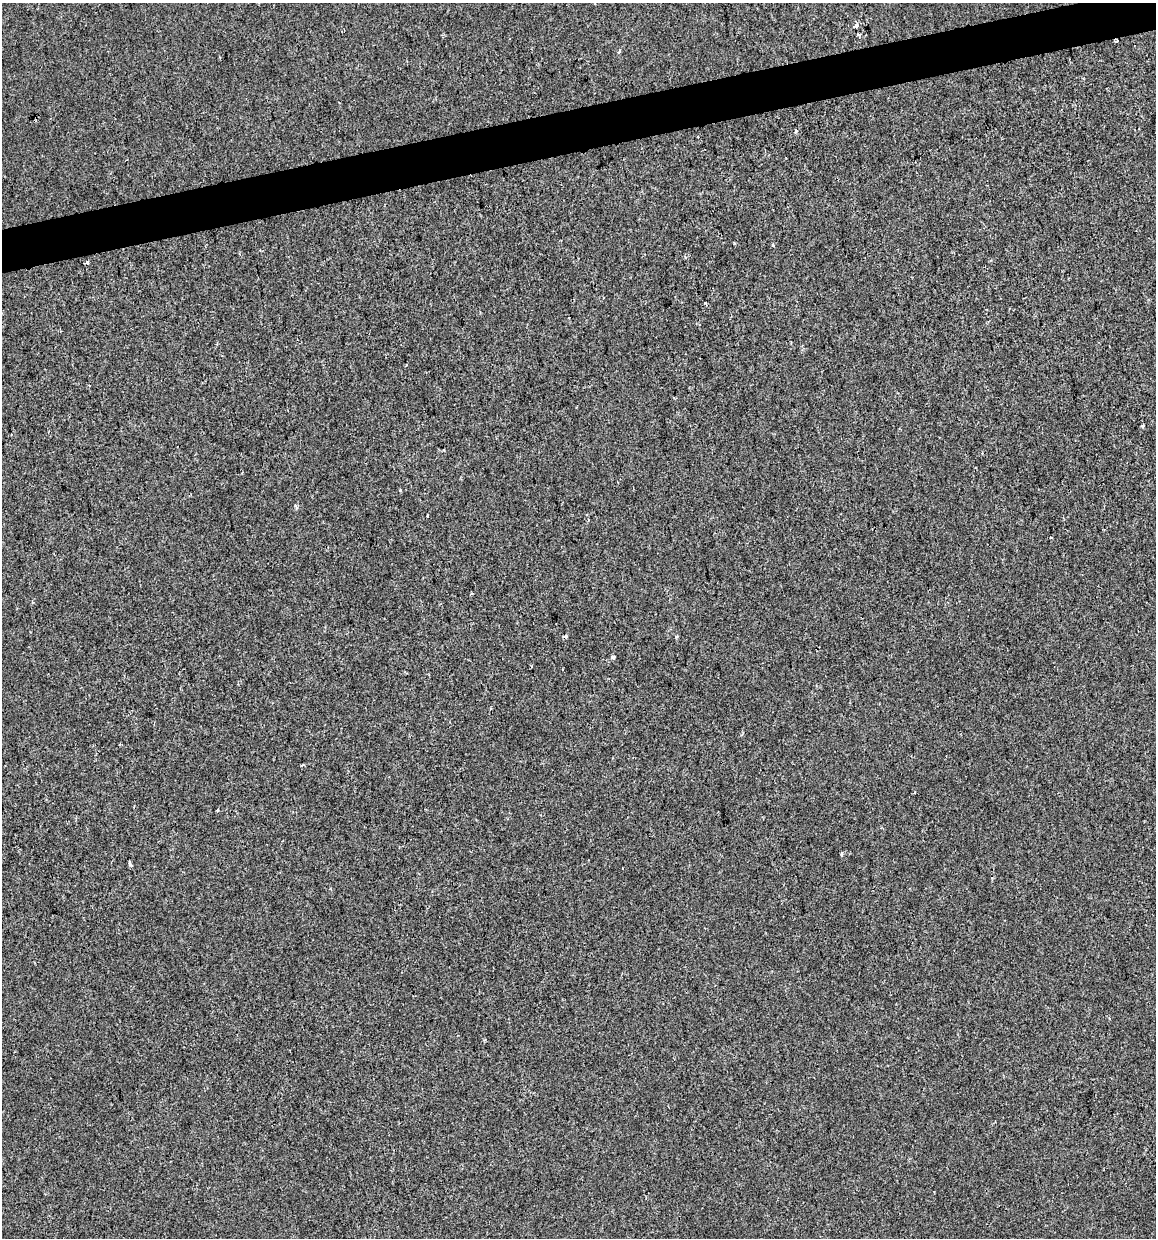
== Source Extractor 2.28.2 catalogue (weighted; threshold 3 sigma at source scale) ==
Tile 10 of 4 x 4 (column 2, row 3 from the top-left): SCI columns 1186-2339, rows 1237-2472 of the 4724 x 4944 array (HDU 1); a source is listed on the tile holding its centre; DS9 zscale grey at full resolution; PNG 1158 x 1240 px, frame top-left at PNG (2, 3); no overlay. Shown black and unused: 3% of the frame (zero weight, under 2 of 3 exposures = <1% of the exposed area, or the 3 px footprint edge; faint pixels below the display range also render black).
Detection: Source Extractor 2.28.2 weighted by HDU 2 'WHT'; one run over the whole footprint, this tile lists its part. Background -8.66e-04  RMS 0.0043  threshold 0.0192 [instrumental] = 3 sigma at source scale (4.5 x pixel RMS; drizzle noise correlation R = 1.50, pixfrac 1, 0.0396/0.0396 arcsec/px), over >= 5 px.
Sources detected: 20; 1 cosmic-ray / hot-pixel residue — not listed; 1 inside a brighter listed object's ellipse — not listed separately; the other 18 listed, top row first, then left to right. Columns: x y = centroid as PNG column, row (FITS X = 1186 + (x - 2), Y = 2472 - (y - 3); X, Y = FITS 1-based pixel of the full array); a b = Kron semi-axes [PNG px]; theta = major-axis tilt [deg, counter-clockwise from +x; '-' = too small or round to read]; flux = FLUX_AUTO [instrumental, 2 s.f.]
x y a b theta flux
856 25 4 3 - 3.7
1117 41 3 3 - 1.6
619 50 3 3 - 1.3
796 130 4 3 - 0.76
735 244 4 3 - 0.47
773 245 5 3 - 0.44
87 262 5 4 - 0.97
406 366 4 2 - 0.32
1143 426 3 3 - 0.72
400 490 3 3 - 0.8
428 515 3 2 - 0.58
1050 538 3 2 - 0.5
471 594 4 3 - 0.42
676 636 4 3 - 0.69
613 657 4 4 - 1.4
120 744 3 2 - 0.63
842 854 4 4 - 0.59
131 866 4 4 - 0.61
Overlapping masked pixels (flux is a lower limit): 1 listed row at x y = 1117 41